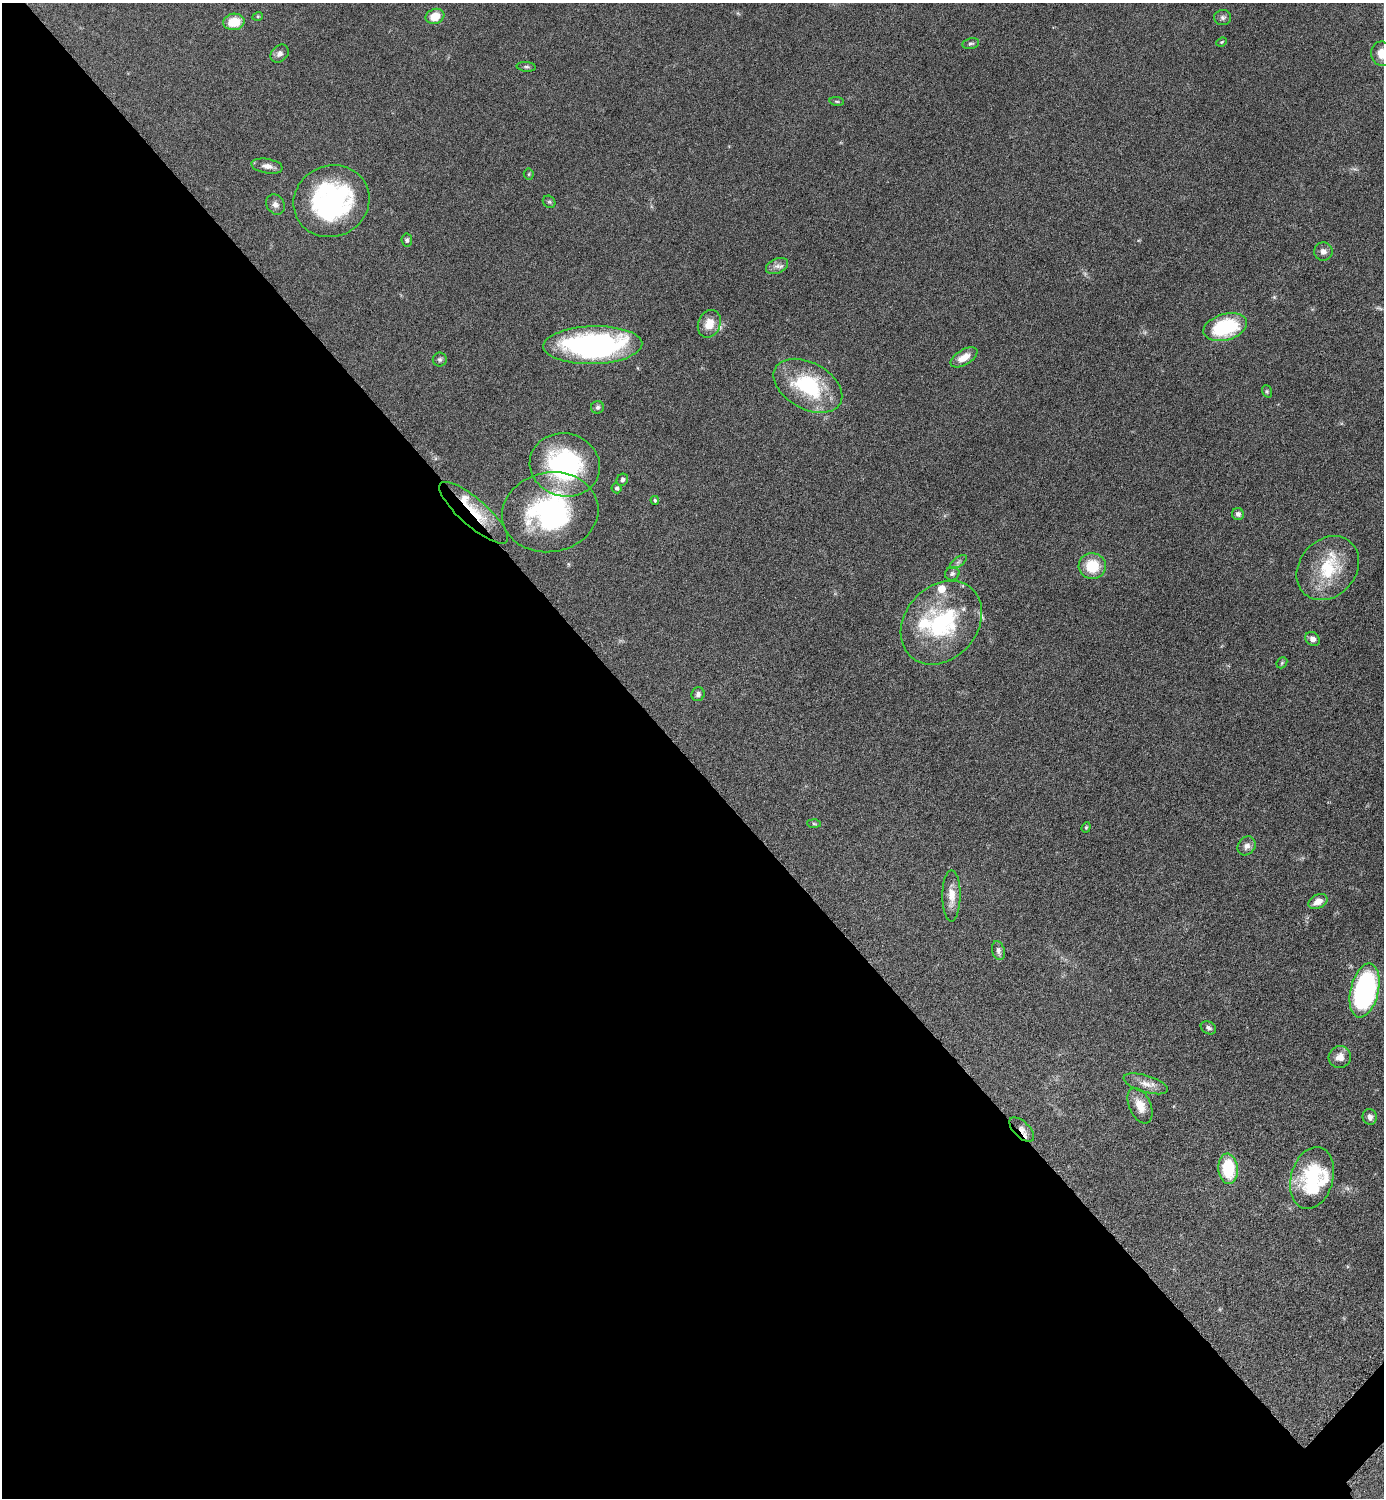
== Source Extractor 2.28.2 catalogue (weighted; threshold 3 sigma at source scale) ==
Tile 9 of 4 x 4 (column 1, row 3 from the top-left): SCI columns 308-1689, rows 1504-2999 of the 6002 x 6002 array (HDU 1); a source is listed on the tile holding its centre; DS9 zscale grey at full resolution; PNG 1386 x 1500 px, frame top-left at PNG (2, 3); each listed source drawn as its Kron ellipse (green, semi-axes under 4 px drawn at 4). Shown black and unused: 50% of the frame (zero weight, under 6 of 12 exposures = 1% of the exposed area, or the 3 px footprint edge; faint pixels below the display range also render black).
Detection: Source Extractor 2.28.2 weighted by HDU 2 'WHT'; one run over the whole footprint, this tile lists its part. Background 0.0871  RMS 0.0038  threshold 0.0156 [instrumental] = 3 sigma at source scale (4.09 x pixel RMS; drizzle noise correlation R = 1.36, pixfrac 0.8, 0.05/0.05 arcsec/px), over >= 5 px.
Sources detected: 64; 1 too faint to see at this stretch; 1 inside a brighter object's white glare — neither listed nor drawn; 6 inside a brighter listed object's ellipse — not listed separately; the other 56 listed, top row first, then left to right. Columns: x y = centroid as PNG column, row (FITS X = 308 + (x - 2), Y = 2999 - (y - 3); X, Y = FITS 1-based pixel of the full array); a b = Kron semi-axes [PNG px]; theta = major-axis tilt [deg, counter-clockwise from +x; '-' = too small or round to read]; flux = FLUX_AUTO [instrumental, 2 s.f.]
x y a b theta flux
258 16 5 3 - 0.32
435 16 9 7 20 5.9
1223 17 8 7 - 1.1
234 22 11 8 5 7.5
1222 42 5 4 - 0.44
971 43 8 5 11 0.78
280 54 10 8 45 1.7
1382 54 12 10 -83 4.3
526 67 10 5 -5 0.72
837 101 7 3 -8 0.46
267 166 16 7 -9 2.3
529 174 5 5 - 0.46
331 201 38 35 25 63
549 202 7 5 -41 0.69
275 204 11 8 -52 1.6
407 240 7 5 -82 0.7
1323 252 9 9 - 1.9
777 266 11 7 22 1.7
709 324 14 11 68 5.3
1225 327 22 13 16 26
593 345 49 19 2 79
964 357 15 7 30 4.2
440 359 7 7 - 0.85
808 386 37 23 -29 28
1267 391 6 5 - 0.53
598 407 6 6 - 0.79
565 465 35 31 -15 55
622 480 6 5 - 1.1
617 488 5 5 - 0.79
655 500 4 4 - 0.55
550 512 48 40 11 58
474 513 44 13 -41 14
1238 514 6 6 - 1.2
958 562 10 4 35 0.93
1092 566 13 13 - 10
1328 568 35 28 48 19
952 574 7 6 - 0.91
941 623 46 36 49 38
1312 639 7 6 - 1.8
1282 663 6 5 - 0.49
698 694 7 6 - 1.1
814 824 7 4 -2 0.51
1086 827 5 4 - 0.43
1247 846 10 8 51 1.9
951 896 25 9 90 4.7
1318 902 10 6 28 3.3
998 951 10 6 -74 1.3
1365 990 27 14 77 86
1208 1028 8 6 -28 1
1340 1057 11 11 - 3.2
1146 1084 23 8 -17 3.5
1140 1106 19 10 -66 4.8
1370 1117 8 7 - 1.6
1022 1129 15 8 -44 2.4
1228 1169 15 10 -86 17
1312 1178 31 21 75 24
Overlapping masked pixels (flux is a lower limit): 2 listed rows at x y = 474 513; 1022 1129
Isophote crosses this tile's border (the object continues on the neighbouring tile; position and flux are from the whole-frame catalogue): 1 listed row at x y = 1382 54